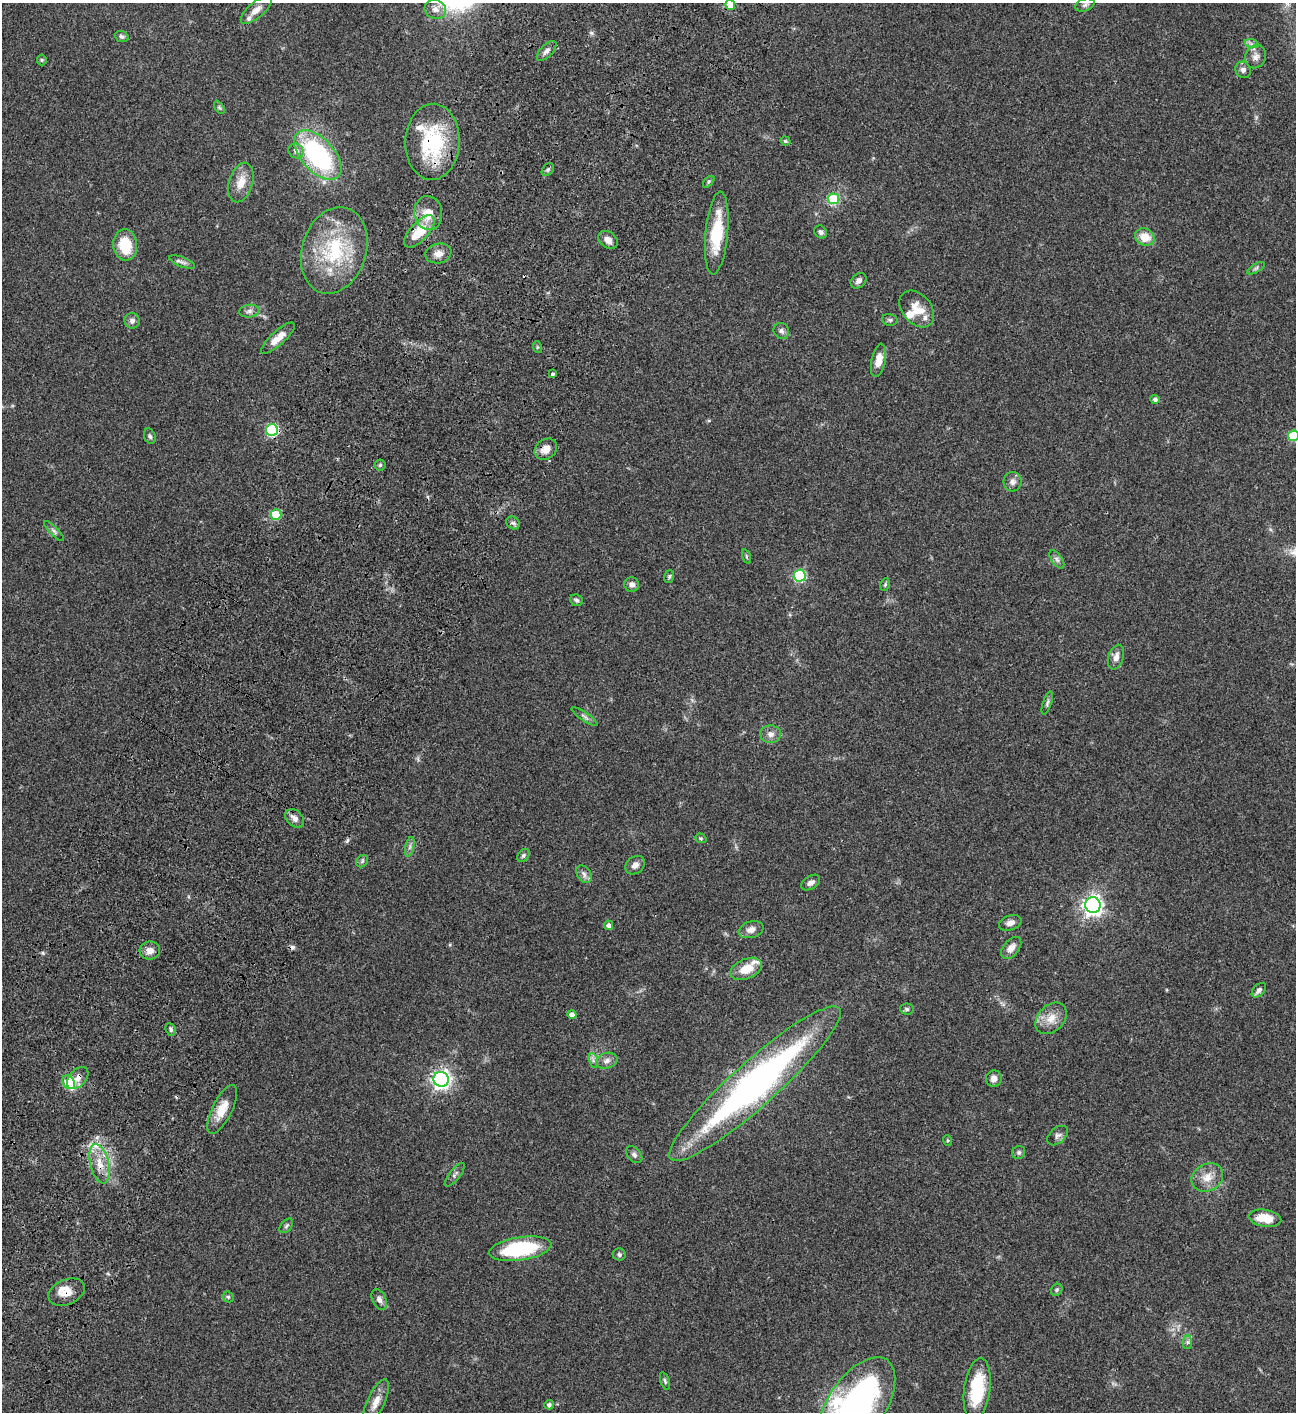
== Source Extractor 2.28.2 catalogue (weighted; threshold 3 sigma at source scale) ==
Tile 7 of 4 x 4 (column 3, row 2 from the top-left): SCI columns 3091-4384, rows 3025-4434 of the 6053 x 6052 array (HDU 1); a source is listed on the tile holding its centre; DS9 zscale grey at full resolution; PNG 1298 x 1414 px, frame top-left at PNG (2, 3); each listed source drawn as its Kron ellipse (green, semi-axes under 4 px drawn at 4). Shown black and unused: <1% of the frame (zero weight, under 3 of 4 exposures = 13% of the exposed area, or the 3 px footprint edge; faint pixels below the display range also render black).
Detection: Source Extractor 2.28.2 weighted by HDU 2 'WHT'; one run over the whole footprint, this tile lists its part. Background 0.0647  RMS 0.0059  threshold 0.0264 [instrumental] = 3 sigma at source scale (4.5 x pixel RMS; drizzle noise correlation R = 1.50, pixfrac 1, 0.05/0.05 arcsec/px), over >= 5 px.
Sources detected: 120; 3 cosmic-ray / hot-pixel residue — neither listed nor drawn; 7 inside a brighter listed object's ellipse — not listed separately; the other 110 listed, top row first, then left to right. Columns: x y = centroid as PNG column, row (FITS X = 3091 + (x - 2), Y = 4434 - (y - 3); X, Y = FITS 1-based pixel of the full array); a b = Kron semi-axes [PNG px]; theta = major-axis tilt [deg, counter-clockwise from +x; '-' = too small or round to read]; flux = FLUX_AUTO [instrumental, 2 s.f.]
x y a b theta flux
730 5 5 5 - 7.7
1085 5 10 6 20 1.9
435 9 11 9 -19 3.8
256 10 19 8 41 4.3
122 37 7 5 -22 1.3
1252 44 7 4 -18 1.2
547 51 12 6 45 2.2
1256 57 12 10 66 3.5
42 60 5 5 - 0.72
1243 70 8 7 - 2
219 107 7 4 -58 0.87
785 141 5 4 - 0.65
432 142 38 27 87 43
296 151 8 7 - 2.6
318 155 30 16 -48 80
548 169 7 5 49 1.1
241 182 20 11 73 7.8
709 182 7 4 47 0.82
833 199 5 5 - 23
428 213 17 14 -82 8.6
419 231 20 9 48 17
821 232 7 5 -46 1.5
717 233 41 11 85 24
1145 237 10 8 -25 8.7
608 240 10 8 -37 3.4
125 245 16 12 -85 17
334 250 44 32 73 45
438 253 13 10 12 4.1
182 262 13 5 -20 2
1256 268 10 4 30 1.2
858 281 9 6 43 2.2
917 309 21 14 -50 9.5
249 311 10 6 8 2
890 320 8 5 -14 1.2
132 321 7 7 - 2.2
781 331 8 7 - 1.6
278 338 22 7 42 6.7
537 347 6 4 -72 0.63
879 360 17 7 79 5.6
552 374 3 3 - 2.9
1155 399 5 4 - 1.5
272 430 6 6 - 60
150 436 8 5 -69 1.3
1293 436 5 5 - 25
546 449 12 9 36 4.8
380 465 5 5 - 0.99
1013 482 10 9 - 2.5
276 515 5 5 - 19
513 523 7 6 - 1.3
54 531 13 4 -45 1.6
746 557 7 3 -72 0.73
1057 559 11 5 -54 1.7
800 576 6 6 - 57
669 577 6 5 - 0.96
632 584 7 7 - 2.2
885 585 6 4 79 0.72
577 600 7 5 -20 1.2
1116 657 13 7 72 3.4
1047 703 12 4 72 1.3
584 716 15 3 -33 1.5
771 734 10 9 - 2.9
295 818 10 7 -44 3.3
701 838 6 4 -20 0.74
410 847 10 4 77 1.5
523 855 7 5 51 1.1
362 861 7 5 47 1
635 865 11 8 40 3.1
584 874 9 6 -57 2.2
811 883 10 6 33 2.2
1093 905 8 7 - 280
1010 923 11 7 18 2.7
608 925 5 4 - 1.7
751 930 12 8 18 3.5
1011 948 13 8 51 3.7
150 951 10 9 - 3.8
746 969 16 10 22 9.3
1259 990 8 5 47 1.8
907 1009 7 5 -3 1
572 1015 4 4 - 2.7
1051 1018 18 13 45 7.3
171 1029 6 4 -67 1.2
593 1060 7 4 -72 1.3
607 1061 11 7 15 2.6
78 1078 13 8 47 3.8
441 1079 8 7 - 240
994 1079 8 7 - 3.1
69 1082 7 5 -54 19
755 1084 113 22 42 210
222 1109 27 10 64 8.8
1058 1135 12 7 41 2.2
947 1140 5 3 - 0.59
1019 1152 7 6 - 1.2
634 1155 10 6 -49 1.7
100 1164 20 9 -77 8.1
455 1175 14 5 51 1.8
1207 1177 16 13 30 7
1265 1218 16 8 -9 9.9
286 1226 8 5 49 1.2
520 1249 31 11 9 45
619 1254 6 6 - 1.2
1057 1290 6 5 - 1
66 1292 19 12 23 6.7
228 1297 6 5 - 0.82
379 1300 11 6 -62 2.3
1187 1342 7 4 90 1.2
665 1381 9 4 -72 1
977 1389 32 13 82 29
376 1402 24 8 65 5.8
549 1405 5 4 - 1.4
856 1406 55 28 56 180
Overlapping masked pixels (flux is a lower limit): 7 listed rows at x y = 432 142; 419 231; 272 430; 546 449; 78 1078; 755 1084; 66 1292
Isophote crosses this tile's border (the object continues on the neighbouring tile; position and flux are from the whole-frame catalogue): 3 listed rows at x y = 730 5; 1293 436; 856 1406